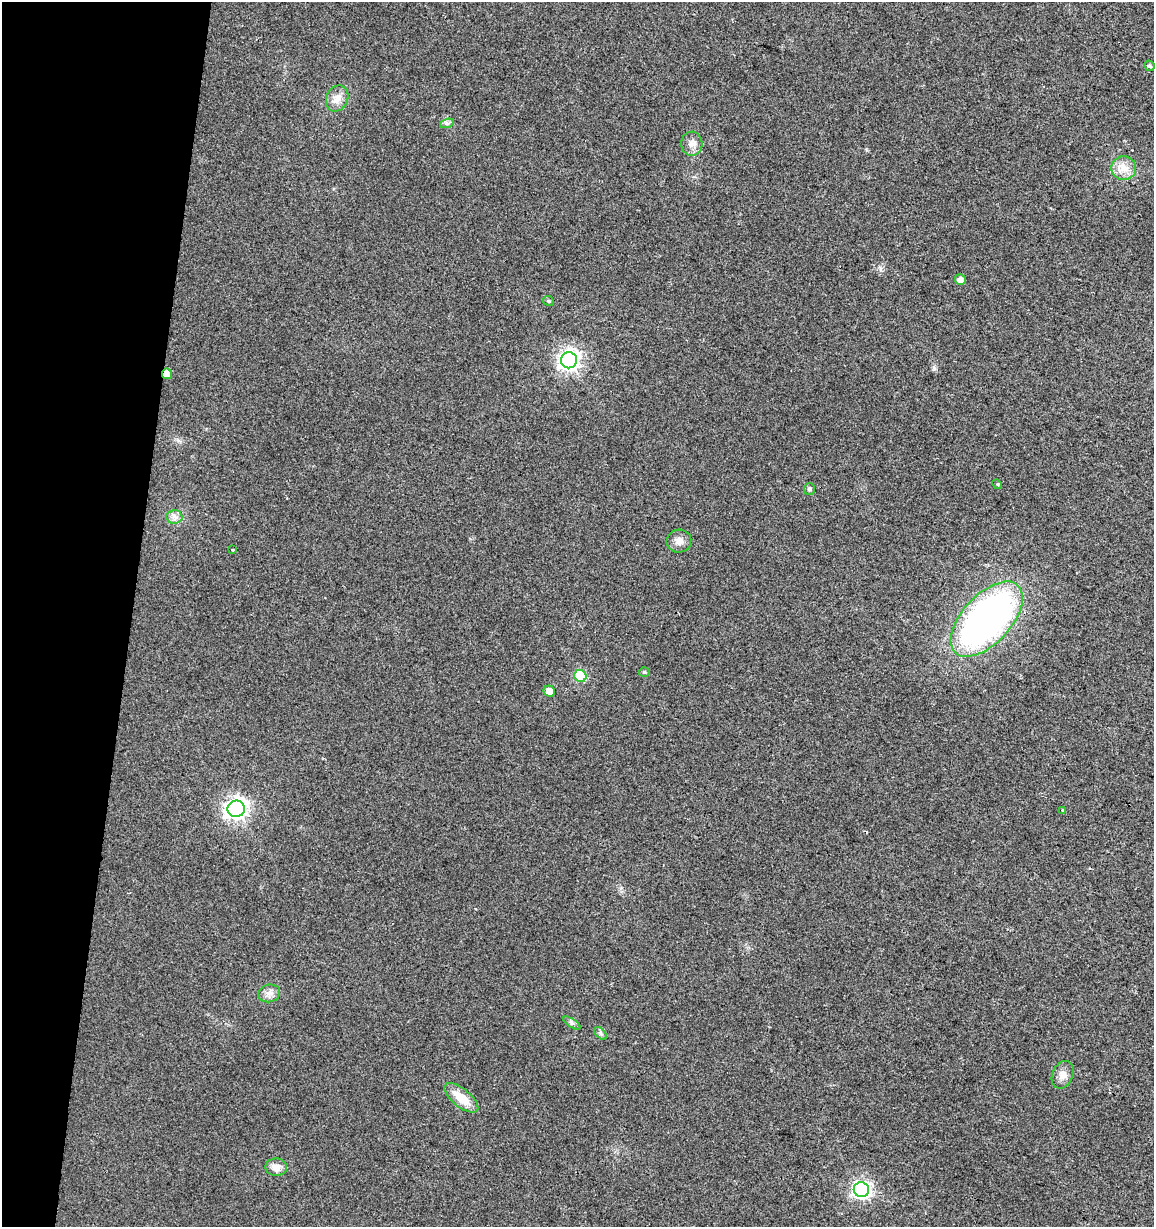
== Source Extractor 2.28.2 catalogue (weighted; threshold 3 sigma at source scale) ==
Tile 9 of 4 x 4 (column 1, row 3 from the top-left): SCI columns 284-1435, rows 1227-2451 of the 5113 x 4909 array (HDU 1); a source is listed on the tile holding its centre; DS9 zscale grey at full resolution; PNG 1156 x 1229 px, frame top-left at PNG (2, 2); each listed source drawn as its Kron ellipse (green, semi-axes under 4 px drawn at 4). Shown black and unused: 11% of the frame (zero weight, under 2 of 3 exposures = <1% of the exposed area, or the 3 px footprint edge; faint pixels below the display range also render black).
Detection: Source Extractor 2.28.2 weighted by HDU 2 'WHT'; one run over the whole footprint, this tile lists its part. Background 0.0138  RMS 0.0058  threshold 0.0263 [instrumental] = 3 sigma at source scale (4.5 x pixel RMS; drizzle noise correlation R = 1.50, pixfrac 1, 0.0396/0.0396 arcsec/px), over >= 5 px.
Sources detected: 27; all 27 listed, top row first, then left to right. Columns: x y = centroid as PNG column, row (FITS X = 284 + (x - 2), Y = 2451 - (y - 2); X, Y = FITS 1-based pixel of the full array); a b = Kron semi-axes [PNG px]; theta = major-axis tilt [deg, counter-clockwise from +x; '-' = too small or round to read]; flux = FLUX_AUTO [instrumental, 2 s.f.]
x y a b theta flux
1149 66 5 5 - 1.1
337 98 13 10 64 4.8
447 123 7 4 18 1.3
692 144 12 10 -86 4
1124 168 12 11 - 6.4
960 280 6 5 - 3.3
548 301 6 4 -24 0.93
569 360 8 8 - 300
167 374 5 5 - 8.2
997 484 5 4 - 0.66
809 489 6 5 - 1
174 517 8 7 - 2.5
679 541 12 11 - 4.3
232 549 3 3 - 0.77
987 619 46 24 47 250
644 672 5 4 - 0.87
580 676 6 6 - 39
549 691 6 5 - 5
236 809 9 8 - 350
1062 811 4 2 - 0.68
269 993 11 8 16 3.4
572 1023 10 4 -33 1.4
601 1033 8 4 -46 1.1
1063 1075 14 10 67 4.2
461 1098 20 9 -39 12
276 1167 11 9 -1 5.1
861 1190 8 7 - 170
Overlapping masked pixels (flux is a lower limit): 1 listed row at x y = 167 374
Unlisted compact peaks at least as high as the median listed source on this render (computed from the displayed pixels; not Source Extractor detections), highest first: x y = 934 368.